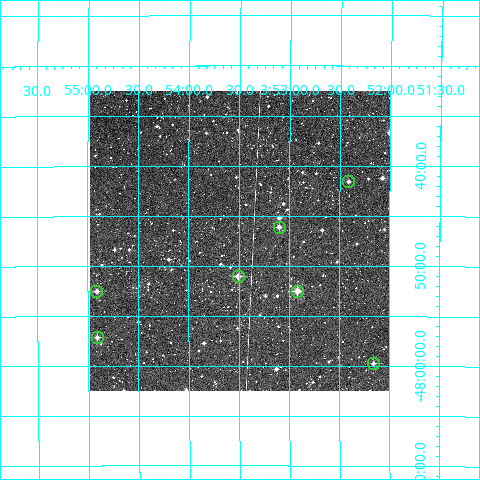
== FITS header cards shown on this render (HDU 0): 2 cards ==
NAXIS1  =                  300 / Width of image
NAXIS2  =                  300 / Height of image

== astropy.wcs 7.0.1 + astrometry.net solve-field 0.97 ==
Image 300 x 300 px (HDU 0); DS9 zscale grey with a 90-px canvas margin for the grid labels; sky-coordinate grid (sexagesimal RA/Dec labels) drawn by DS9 from the SOLVED WCS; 7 Tycho-2 reference stars matched to detected sources circled (green)
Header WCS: RA---TAN/DEC--TAN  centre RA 03:53:29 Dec -47:47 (58.37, -47.79 deg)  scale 6 arcsec/px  FOV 30.0' x 30.0'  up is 0 deg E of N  parity normal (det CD < 0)
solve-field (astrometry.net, Tycho-2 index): VERIFIED the header's WCS against the Tycho-2 star catalogue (verified at 2 index scales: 6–7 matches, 0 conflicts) and refined it, rather than solving blind
Solved WCS: RA---TAN-SIP/DEC--TAN-SIP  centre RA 03:53:29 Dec -47:47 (58.37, -47.79 deg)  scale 6.01 arcsec/px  FOV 30.0' x 30.0'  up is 0 deg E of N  parity normal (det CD < 0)
The solver's refit moves the header's centre by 0.82 arcsec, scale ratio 1.001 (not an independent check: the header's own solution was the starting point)
Tycho-2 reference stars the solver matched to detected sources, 7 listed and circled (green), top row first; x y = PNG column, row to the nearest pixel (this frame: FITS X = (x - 90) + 1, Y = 300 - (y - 91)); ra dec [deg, ICRS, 3 dp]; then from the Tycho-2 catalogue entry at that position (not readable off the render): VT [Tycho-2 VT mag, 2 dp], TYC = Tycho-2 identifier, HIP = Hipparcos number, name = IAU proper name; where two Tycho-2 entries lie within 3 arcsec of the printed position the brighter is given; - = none
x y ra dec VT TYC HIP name
348 181 58.103 -47.692 11.86 8070-196-1 - -
279 227 58.275 -47.768 11.80 8070-176-1 - -
238 276 58.377 -47.851 10.79 8070-150-1 - -
96 291 58.728 -47.875 11.39 8070-212-1 - -
297 291 58.229 -47.875 10.06 8070-174-1 - -
97 337 58.727 -47.952 11.45 8070-27-1 - -
373 363 58.039 -47.995 11.66 8070-287-1 - -